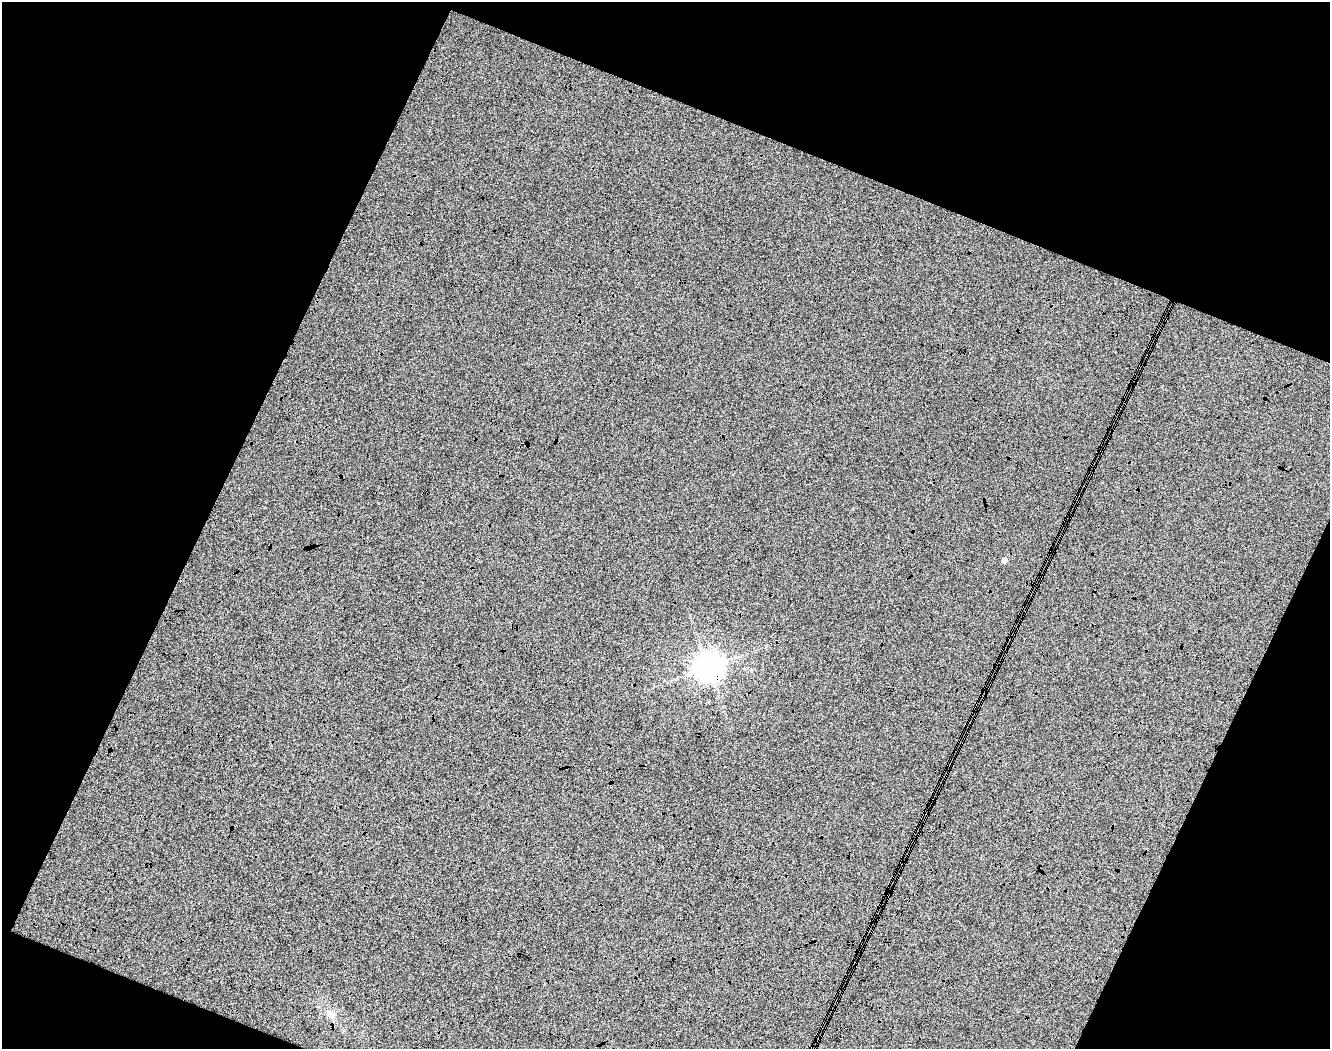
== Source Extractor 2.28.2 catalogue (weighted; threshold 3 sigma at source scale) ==
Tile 1 of 3 x 3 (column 1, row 1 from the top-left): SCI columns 239-1566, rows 2154-3200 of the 4460 x 3256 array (HDU 1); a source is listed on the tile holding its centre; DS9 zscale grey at full resolution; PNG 1332 x 1051 px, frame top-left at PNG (2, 2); no overlay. Shown black and unused: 34% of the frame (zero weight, under 4 of 8 exposures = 3% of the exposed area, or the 3 px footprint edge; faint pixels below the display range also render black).
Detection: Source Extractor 2.28.2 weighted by HDU 2 'WHT'; one run over the whole footprint, this tile lists its part. Background 0.0344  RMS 0.075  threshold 0.308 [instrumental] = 3 sigma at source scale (4.09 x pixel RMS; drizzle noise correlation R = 1.36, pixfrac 0.8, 0.0396/0.0396 arcsec/px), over >= 5 px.
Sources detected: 3; all 3 listed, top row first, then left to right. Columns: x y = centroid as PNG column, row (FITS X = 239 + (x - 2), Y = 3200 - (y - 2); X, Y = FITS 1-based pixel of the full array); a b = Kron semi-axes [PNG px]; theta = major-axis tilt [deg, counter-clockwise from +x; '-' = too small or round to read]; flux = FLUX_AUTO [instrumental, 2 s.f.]
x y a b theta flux
1004 560 5 5 - 40
708 667 9 9 - 13000
331 1014 12 10 -37 61
Overlapping masked pixels (flux is a lower limit): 1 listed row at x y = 708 667